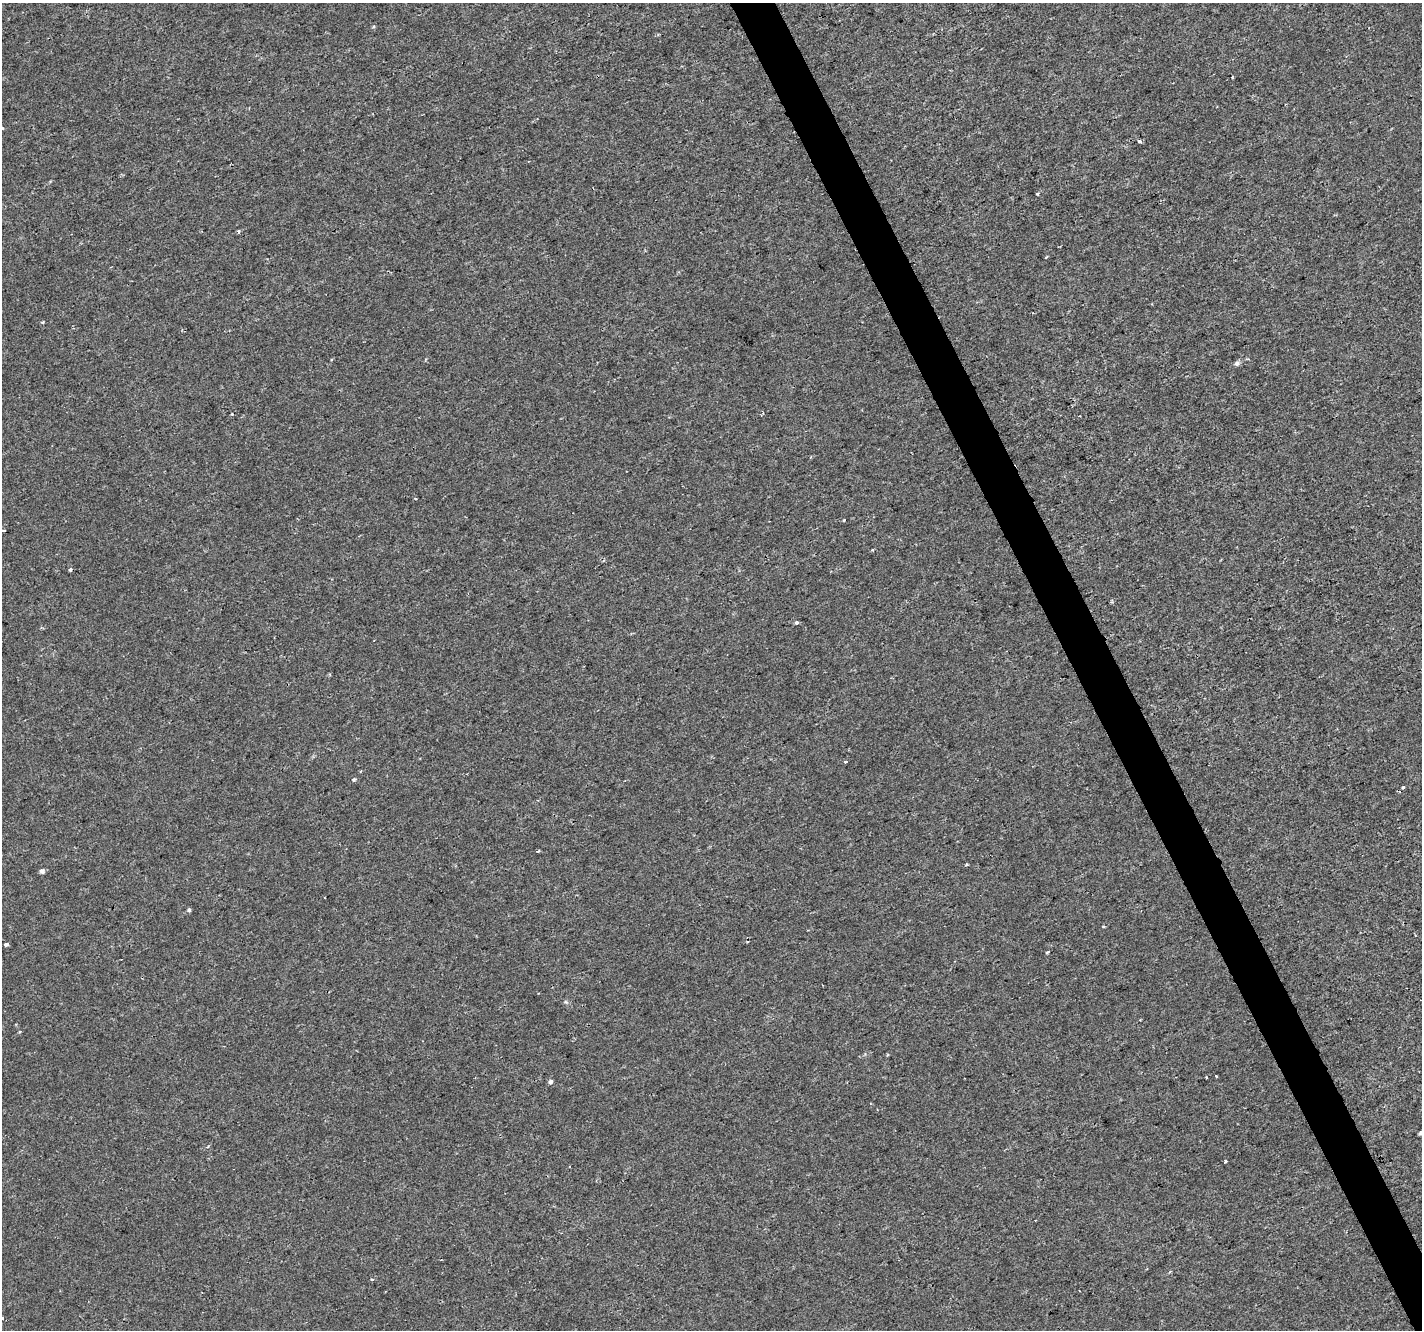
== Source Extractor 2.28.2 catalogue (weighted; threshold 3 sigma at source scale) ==
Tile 6 of 4 x 4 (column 2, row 2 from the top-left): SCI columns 1421-2840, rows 2746-4073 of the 5683 x 5550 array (HDU 1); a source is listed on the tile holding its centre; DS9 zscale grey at full resolution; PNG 1424 x 1332 px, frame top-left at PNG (2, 3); no overlay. Shown black and unused: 3% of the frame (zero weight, under 2 of 3 exposures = <1% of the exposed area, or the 3 px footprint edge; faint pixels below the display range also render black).
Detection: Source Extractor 2.28.2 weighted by HDU 2 'WHT'; one run over the whole footprint, this tile lists its part. Background -2.55e-04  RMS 0.0022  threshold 0.00974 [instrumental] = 3 sigma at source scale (4.5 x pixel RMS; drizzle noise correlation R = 1.50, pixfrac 1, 0.0396/0.0396 arcsec/px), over >= 5 px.
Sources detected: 31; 3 cosmic-ray / hot-pixel residue — not listed; the other 28 listed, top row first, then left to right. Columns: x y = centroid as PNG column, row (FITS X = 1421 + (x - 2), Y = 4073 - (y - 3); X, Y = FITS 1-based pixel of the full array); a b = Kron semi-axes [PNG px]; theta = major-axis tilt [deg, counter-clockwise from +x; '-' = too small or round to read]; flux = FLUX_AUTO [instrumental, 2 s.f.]
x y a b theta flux
1232 77 3 2 - 0.27
2 128 5 3 - 0.21
1140 141 3 3 - 0.87
1038 194 4 3 - 0.22
239 231 4 4 - 0.36
42 322 3 3 - 0.47
331 360 3 3 - 0.23
1237 363 7 6 - 0.53
232 414 3 3 - 0.21
1080 416 3 2 - 0.15
844 520 3 3 - 0.32
2 531 4 3 - 1.4
873 550 3 3 - 0.26
70 569 4 3 - 0.45
797 623 3 3 - 0.66
845 762 3 3 - 0.35
354 780 5 4 - 0.26
1403 787 3 3 - 0.34
538 851 4 3 - 0.24
42 871 5 5 - 0.59
189 910 5 5 - 0.35
6 944 4 3 - 0.94
1047 952 3 3 - 0.3
1216 1076 3 3 - 0.63
551 1082 5 5 - 0.48
1421 1133 5 4 - 0.51
1225 1161 3 3 - 0.96
372 1279 4 3 - 0.34
Isophote crosses this tile's border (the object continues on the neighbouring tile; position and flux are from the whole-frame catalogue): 2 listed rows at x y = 2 531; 1421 1133